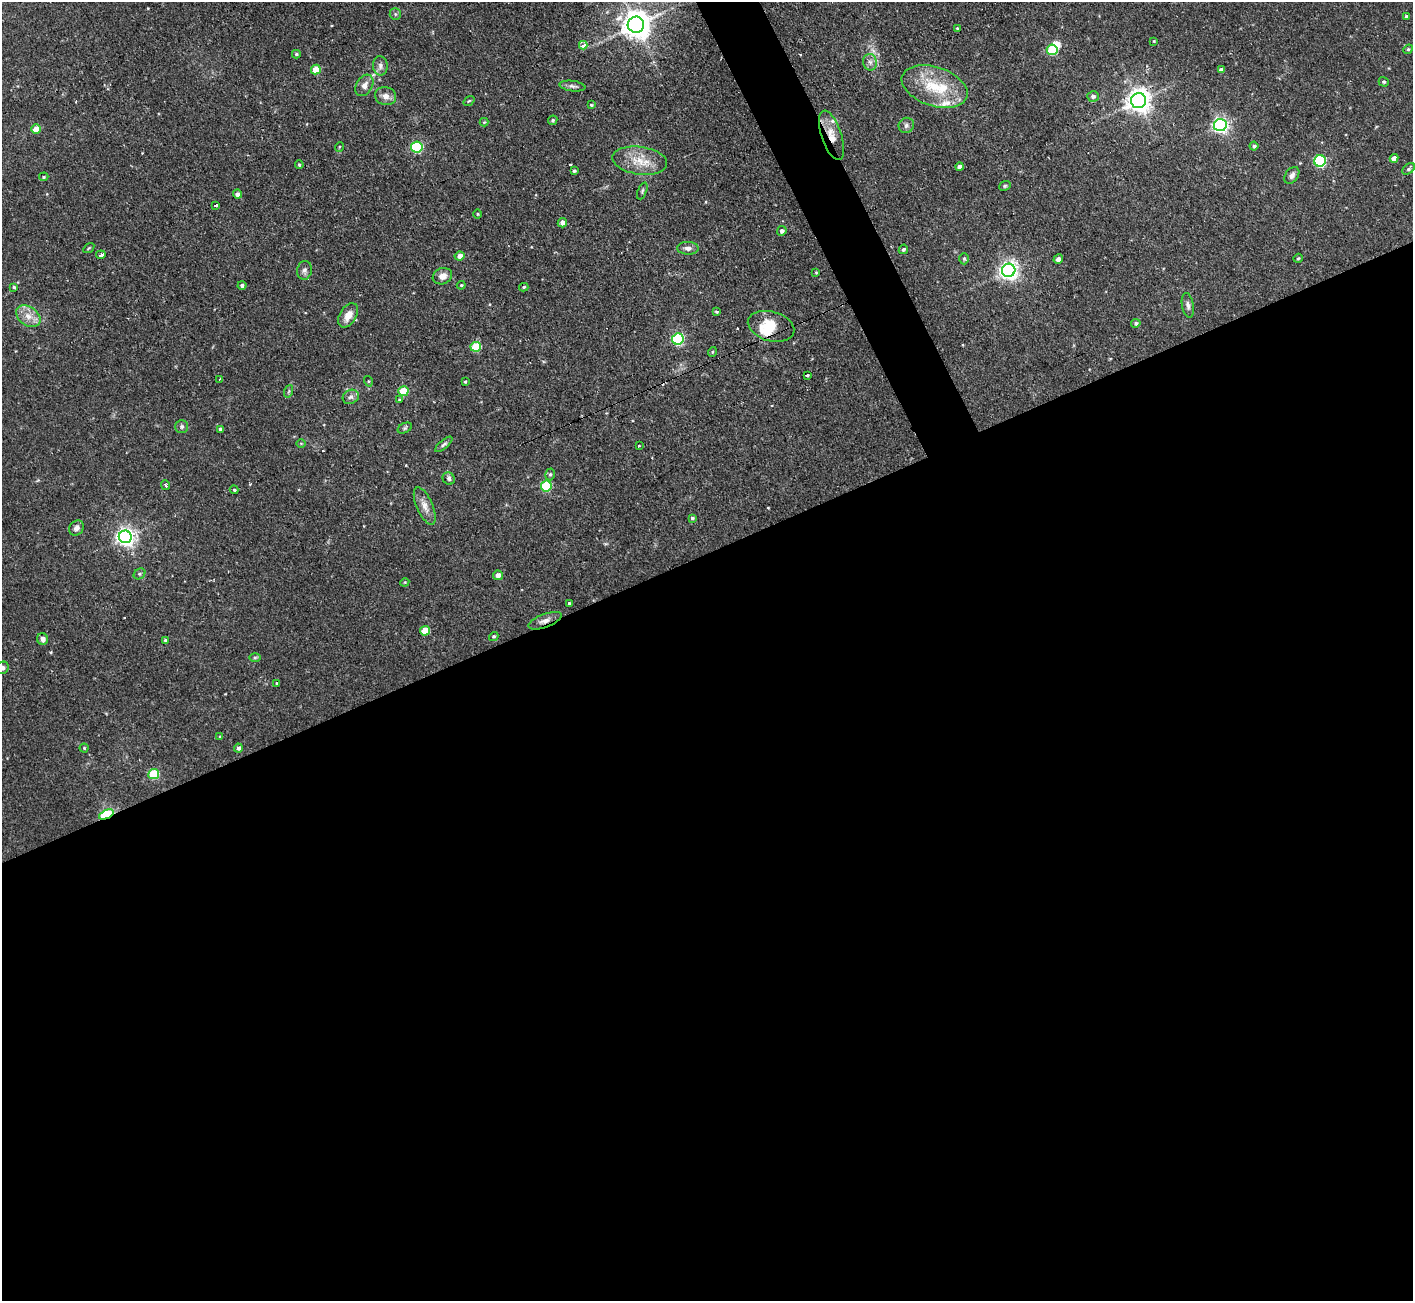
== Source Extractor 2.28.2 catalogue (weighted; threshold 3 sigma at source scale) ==
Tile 15 of 4 x 4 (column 3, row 4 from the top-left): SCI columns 2821-4231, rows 147-1445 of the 5641 x 5624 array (HDU 1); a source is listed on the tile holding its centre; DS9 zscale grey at full resolution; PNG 1415 x 1303 px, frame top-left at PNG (2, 2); each listed source drawn as its Kron ellipse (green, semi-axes under 4 px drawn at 4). Shown black and unused: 59% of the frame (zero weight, under 2 of 3 exposures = <1% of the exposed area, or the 3 px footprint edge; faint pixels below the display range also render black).
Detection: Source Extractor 2.28.2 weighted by HDU 2 'WHT'; one run over the whole footprint, this tile lists its part. Background 0.094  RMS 0.0058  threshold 0.0261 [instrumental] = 3 sigma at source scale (4.5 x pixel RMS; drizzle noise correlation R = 1.50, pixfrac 1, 0.05/0.05 arcsec/px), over >= 5 px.
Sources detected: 123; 1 inside a brighter object's white glare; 6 cosmic-ray / hot-pixel residue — neither listed nor drawn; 4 inside a brighter listed object's ellipse — not listed separately; the other 112 listed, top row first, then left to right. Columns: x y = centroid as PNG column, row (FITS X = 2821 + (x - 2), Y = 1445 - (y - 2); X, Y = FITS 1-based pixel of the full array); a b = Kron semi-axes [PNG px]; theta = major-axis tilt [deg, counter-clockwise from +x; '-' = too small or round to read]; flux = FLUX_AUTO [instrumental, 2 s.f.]
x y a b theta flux
395 14 6 5 - 1.1
1406 16 3 3 - 0.78
636 25 8 8 - 810
957 28 3 3 - 0.53
1154 41 4 3 - 0.47
583 45 4 3 - 8
1408 49 5 4 - 0.81
1052 50 5 5 - 27
296 54 4 4 - 0.86
870 62 8 7 - 2.4
380 66 10 7 -86 2.4
316 70 5 4 - 12
1221 70 4 4 - 2.2
1384 82 5 4 - 0.95
364 85 11 8 60 3.6
572 86 13 5 -8 1.9
935 87 34 19 -18 25
386 96 10 9 - 3.6
1093 96 6 5 - 1.8
469 101 6 3 37 0.61
1139 101 7 7 - 510
591 105 4 4 - 0.61
553 120 5 4 - 0.96
484 122 4 4 - 0.55
906 125 8 7 - 1.8
1220 125 6 6 - 160
36 129 5 4 - 10
831 135 26 10 -71 8.9
1254 146 4 4 - 1.2
339 147 5 3 - 0.53
417 147 6 5 - 55
1394 158 4 4 - 3.4
640 161 27 14 -8 13
1320 161 6 5 - 64
299 165 4 3 - 0.84
959 167 4 4 - 2.4
1409 169 7 4 38 1.2
574 171 4 4 - 0.9
1292 175 9 6 54 2.4
44 177 5 4 - 0.75
1005 186 6 4 22 0.9
642 191 9 4 66 1.1
237 194 4 4 - 2.5
216 205 4 3 - 3.8
477 214 5 3 - 0.55
562 223 5 4 - 2.9
782 231 5 4 - 1.9
89 248 6 4 35 0.67
688 248 11 6 -1 2.7
903 249 5 4 - 1
101 255 5 3 - 6.4
460 256 5 4 - 3.7
1298 258 5 4 - 0.75
964 259 6 4 -89 1.1
1058 259 5 4 - 2
304 270 9 7 78 2.1
1009 270 7 6 - 280
816 272 3 3 - 0.56
442 276 10 8 21 4.6
242 285 4 4 - 1.3
461 285 4 4 - 0.59
14 287 4 4 - 0.78
524 287 5 3 - 0.85
1188 305 12 5 -79 2.2
716 312 4 3 - 0.67
348 315 13 8 59 6.1
28 316 13 9 -35 5.9
1136 323 5 4 - 1.1
771 326 24 14 -15 14
678 339 6 5 - 71
476 347 5 5 - 27
712 352 5 3 - 0.51
807 375 3 3 - 2.4
220 379 3 2 - 0.72
368 381 5 3 - 0.59
465 382 3 3 - 0.71
289 391 6 4 71 0.76
403 391 5 5 - 22
351 397 8 7 - 2
399 399 4 3 - 0.61
182 427 6 6 - 1.3
405 428 7 5 26 1.1
220 429 4 4 - 1.6
301 443 5 3 - 0.5
444 444 11 4 40 1.5
639 446 2 2 - 0.69
550 474 6 4 73 1
449 479 6 5 - 1.5
166 485 5 3 - 1.4
546 486 5 5 - 37
234 490 4 4 - 0.76
425 506 20 8 -67 5.1
692 518 4 3 - 0.81
76 528 8 7 - 2.6
125 537 6 6 - 280
139 574 6 5 - 0.94
498 575 5 4 - 4.2
405 582 4 3 - 0.48
569 603 3 3 - 0.77
545 621 17 6 21 3.9
425 631 5 5 - 13
494 636 5 4 - 0.88
43 639 6 5 - 2.1
165 640 3 3 - 0.68
255 658 6 4 1 0.84
2 668 7 6 - 2
277 683 4 3 - 0.57
220 736 4 3 - 0.47
84 748 4 4 - 0.67
238 748 4 4 - 1.6
154 774 5 5 - 31
106 815 7 4 26 67
Overlapping masked pixels (flux is a lower limit): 3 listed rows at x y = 831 135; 545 621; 106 815
Isophote crosses this tile's border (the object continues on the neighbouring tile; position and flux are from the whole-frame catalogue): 1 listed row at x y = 2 668